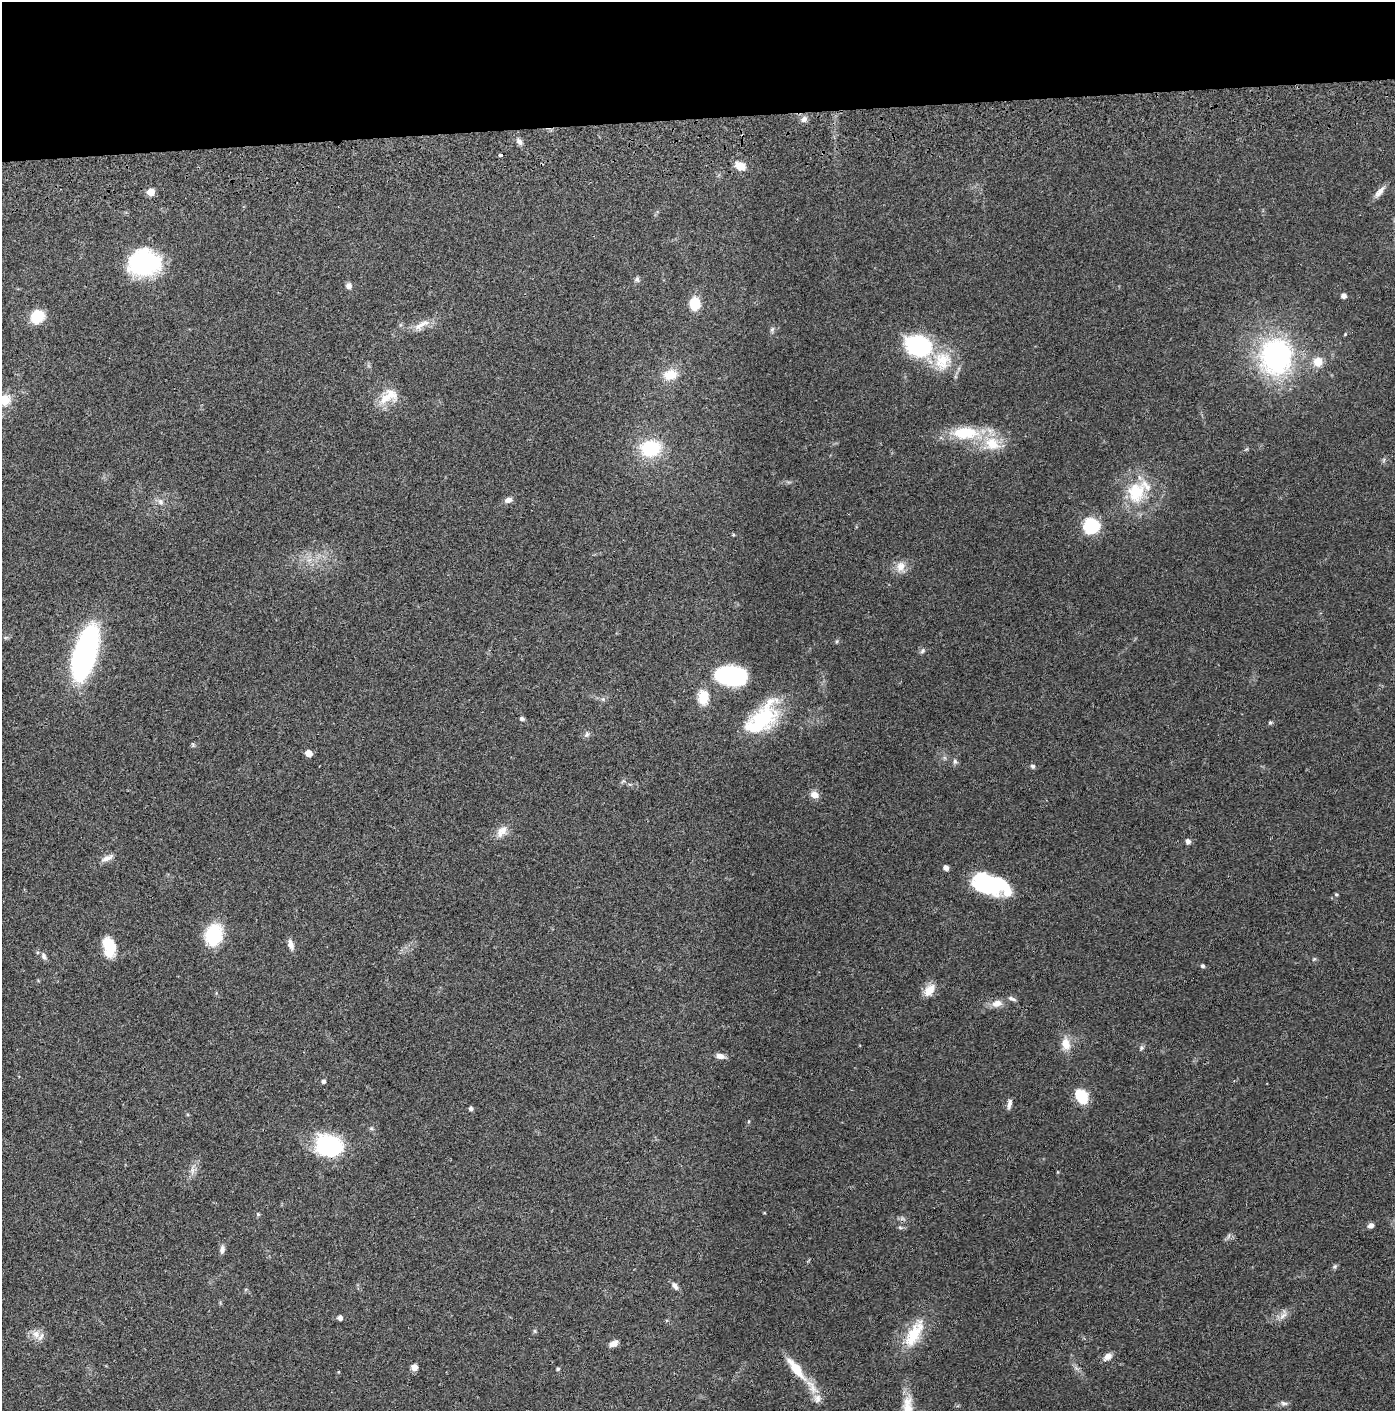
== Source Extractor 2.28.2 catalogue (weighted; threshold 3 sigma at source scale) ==
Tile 2 of 3 x 3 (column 2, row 1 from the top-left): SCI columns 1443-2835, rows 2934-4342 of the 4276 x 4457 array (HDU 1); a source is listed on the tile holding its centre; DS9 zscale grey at full resolution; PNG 1397 x 1413 px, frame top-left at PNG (2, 2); no overlay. Shown black and unused: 8% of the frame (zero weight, under 3 of 4 exposures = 6% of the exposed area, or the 3 px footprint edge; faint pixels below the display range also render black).
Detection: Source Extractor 2.28.2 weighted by HDU 2 'WHT'; one run over the whole footprint, this tile lists its part. Background 0.064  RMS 0.0059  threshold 0.0266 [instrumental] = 3 sigma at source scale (4.5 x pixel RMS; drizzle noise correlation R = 1.50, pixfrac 1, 0.05/0.05 arcsec/px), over >= 5 px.
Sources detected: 93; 1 inside a brighter object's white glare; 1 cosmic-ray / hot-pixel residue — not listed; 5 inside a brighter listed object's ellipse — not listed separately; the other 86 listed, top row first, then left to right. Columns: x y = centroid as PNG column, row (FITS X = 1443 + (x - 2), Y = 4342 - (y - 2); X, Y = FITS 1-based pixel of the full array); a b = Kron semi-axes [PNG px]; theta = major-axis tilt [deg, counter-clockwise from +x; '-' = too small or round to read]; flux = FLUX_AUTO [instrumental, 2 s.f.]
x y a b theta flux
804 119 9 8 - 2.5
519 142 9 6 -60 2.4
500 155 3 3 - 2.9
740 166 15 10 -24 6
151 192 5 5 - 12
1379 192 19 7 50 3.8
144 263 30 26 5 62
637 279 8 6 -89 1.4
348 286 7 7 - 2.3
1343 296 4 4 - 3
695 303 14 11 89 12
37 316 13 12 - 17
422 325 27 7 29 6.2
772 329 7 5 68 1.3
918 346 19 14 -15 85
1277 356 32 28 83 120
942 360 29 22 9 22
1318 362 11 10 - 7.6
670 375 16 11 9 9.7
385 398 19 12 38 9.7
4 400 6 5 - 46
965 433 38 17 0 26
650 448 23 19 5 28
1136 492 31 26 73 28
508 500 9 6 19 2.8
160 502 9 7 -46 2.4
1091 525 17 17 - 23
900 567 15 12 72 5.7
837 641 6 3 71 0.72
922 651 8 6 53 1.3
85 654 49 18 74 150
730 676 27 16 -6 67
703 697 15 11 -89 12
603 699 7 5 -44 1.3
762 718 44 22 46 45
522 719 5 5 - 1.5
1270 722 6 5 - 0.92
587 734 8 6 68 1.7
193 745 7 4 -60 0.8
308 753 5 5 - 8.5
955 761 7 6 - 1.4
1033 766 6 6 - 1.3
623 781 7 4 33 0.93
814 795 10 8 -21 4.1
502 831 18 11 47 5.9
1188 841 6 6 - 2
107 858 18 6 23 3.5
946 868 6 5 - 2.3
990 884 37 19 -11 49
1336 894 5 4 - 0.69
214 935 14 12 74 44
291 945 14 7 -73 3.3
109 947 21 12 -76 16
44 956 9 6 -60 1.9
1314 959 5 4 - 0.68
1203 966 4 4 - 1.2
929 990 17 10 50 6.9
1012 999 11 4 -21 1.5
997 1003 14 9 13 5
1066 1044 14 9 -76 7.7
1141 1048 6 6 - 1.2
720 1056 10 6 -10 3.3
323 1081 4 4 - 1.7
1082 1097 13 9 -59 21
1009 1104 12 5 80 2.2
471 1109 5 4 - 1.7
329 1145 31 24 -16 43
192 1170 9 6 83 2.4
258 1214 5 5 - 0.77
1371 1225 8 6 18 1.9
900 1228 6 4 -3 0.93
222 1250 10 6 80 2.3
1335 1267 7 5 45 1.1
675 1286 11 6 -56 2.3
1283 1316 13 6 37 3.2
340 1317 5 5 - 2.5
535 1331 6 4 -89 0.84
36 1334 11 9 -87 4.1
914 1334 41 16 60 21
613 1344 10 6 22 3.4
1108 1357 12 8 33 3.4
414 1367 6 6 - 4
558 1369 5 4 - 0.88
796 1369 38 12 -52 17
338 1372 4 3 - 0.42
1284 1403 10 5 -11 1.7
Overlapping masked pixels (flux is a lower limit): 1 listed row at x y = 329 1145
Isophote crosses this tile's border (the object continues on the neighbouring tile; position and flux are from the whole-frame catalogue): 1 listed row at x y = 4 400